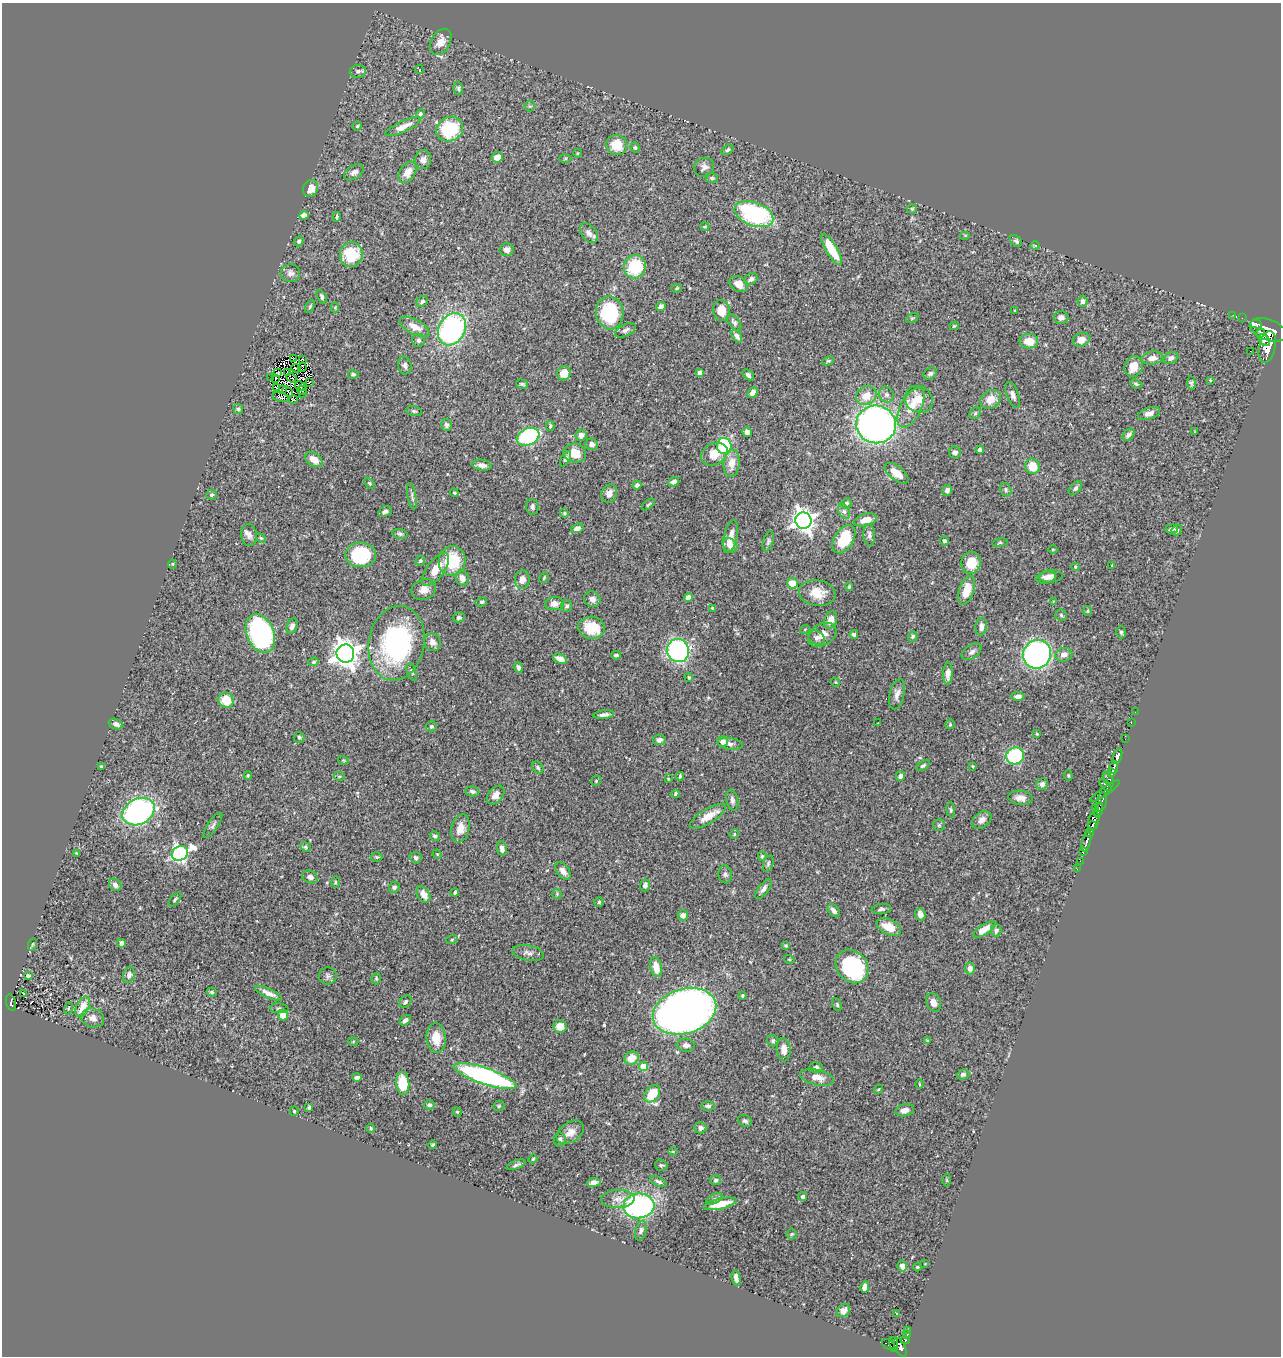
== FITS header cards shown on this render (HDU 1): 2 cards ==
NAXIS1  =                 1279
NAXIS2  =                 1354

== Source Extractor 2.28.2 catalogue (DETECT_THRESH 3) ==
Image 1279 x 1354 px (HDU 1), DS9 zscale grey, 1 PNG px = 1 image px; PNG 1283 x 1358 px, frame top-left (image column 1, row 1354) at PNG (2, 3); each listed source drawn as its Kron ellipse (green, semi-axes under 4 px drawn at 4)
Background 0.453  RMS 0.024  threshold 0.0733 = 3 sigma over >= 5 px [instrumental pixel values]
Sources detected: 397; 5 with non-positive FLUX_AUTO (blend fragments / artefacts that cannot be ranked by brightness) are neither listed nor drawn; the other 392 listed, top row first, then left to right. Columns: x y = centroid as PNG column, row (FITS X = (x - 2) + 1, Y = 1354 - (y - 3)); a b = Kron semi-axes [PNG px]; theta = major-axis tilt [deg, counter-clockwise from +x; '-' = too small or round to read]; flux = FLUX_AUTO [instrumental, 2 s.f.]
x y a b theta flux
441 42 14 9 60 17
419 70 4 3 - 5.2
358 71 8 6 9 5.4
458 88 6 4 -75 2.8
530 106 5 5 - 2.1
420 114 5 4 - 2.5
357 126 5 4 - 2.1
403 127 19 5 25 15
450 129 14 12 28 97
617 145 10 10 - 36
635 148 5 4 - 2.3
727 150 6 4 32 3.4
578 153 4 3 - 1.3
497 157 6 5 - 17
565 158 6 4 2 2
423 160 9 8 - 8.8
704 167 10 9 - 7
354 172 11 6 34 7.1
407 172 12 7 56 16
712 178 6 5 - 2.9
310 188 8 7 - 19
912 209 5 5 - 2
754 214 20 11 -21 200
304 215 5 4 - 8
337 217 4 2 - 2.6
705 227 4 3 - 2.1
589 233 11 7 -51 9.1
965 235 5 4 - 1.7
299 241 5 4 - 3.1
1016 241 7 5 -46 3.3
1035 245 5 3 - 1.6
831 249 18 5 -59 42
506 250 7 6 - 7.2
351 255 12 11 - 63
635 267 12 11 - 74
290 273 10 9 - 7.1
751 279 7 5 34 5.3
739 284 9 7 -36 14
677 288 5 4 - 2.5
322 297 7 4 -63 4.3
422 301 6 5 - 3.8
1083 301 5 5 - 5.4
310 307 7 4 64 2.2
335 307 5 4 - 1.8
661 307 4 4 - 6.6
721 310 10 8 -83 23
1015 311 3 3 - 2.8
610 313 16 13 -82 110
1233 315 2 2 - 6.9
912 318 7 2 33 1.5
1061 318 7 6 - 7.3
1242 318 2 2 - 6.4
734 322 10 5 -53 4.1
1256 324 6 4 -17 270
954 326 5 2 - 1.7
415 327 16 7 -28 17
452 329 17 13 61 310
625 330 11 5 27 5.7
1268 330 19 10 -20 2200
1261 333 4 3 - 220
737 336 7 4 -57 5.3
418 340 6 6 - 4.5
1081 340 8 6 19 17
1264 340 7 4 -48 460
1029 341 9 7 -1 23
1267 347 16 8 78 1900
1250 351 2 2 - 1.3
1152 358 11 6 8 9.9
1171 358 8 5 27 6.1
293 359 3 2 - 2.2
302 359 3 2 - 1.5
828 361 6 4 27 1.8
405 365 9 6 -76 5
1134 366 11 9 68 21
302 367 5 3 - 1.2
296 368 5 2 - 2.3
278 373 2 2 - 1.6
287 373 2 2 - 0.16
564 373 7 6 - 20
700 373 4 4 - 6
930 373 7 5 32 4
353 374 5 4 - 3.1
748 375 6 4 -44 4.9
270 378 4 2 - 1
276 378 3 2 - 1.7
291 378 5 2 - 1.7
1210 380 4 2 - 1.1
310 382 4 3 - 4
1191 383 7 4 -85 2.9
522 384 6 3 -15 2.3
1136 384 6 4 -22 2.4
300 386 5 2 - 0.49
276 388 4 2 - 1.8
282 389 2 2 - 1.1
302 390 5 2 - 2
288 391 6 2 -42 1.6
753 393 6 4 48 10
302 394 2 2 - 0.97
886 395 8 7 - 5.6
1013 395 13 6 -70 6.9
866 396 10 9 - 23
281 397 8 5 -12 4.1
919 399 15 13 -36 25
991 399 10 8 32 19
293 400 4 4 - 3.8
911 408 22 10 63 27
238 409 5 5 - 2.7
414 411 8 4 -14 3.2
975 413 6 5 - 2.7
1149 414 11 6 17 9.5
876 424 20 19 - 670
446 425 6 5 - 4.5
550 426 5 3 - 2.2
747 432 5 4 - 7.2
1194 432 4 2 - 1.1
581 435 5 5 - 9.6
1128 435 7 5 46 5.8
528 437 12 8 23 190
592 444 6 5 - 5.9
724 446 8 7 - 160
980 450 4 4 - 5.6
955 452 6 6 - 5.7
575 453 11 9 -16 24
714 454 14 10 27 25
314 459 9 6 -37 17
566 459 8 4 62 3.6
732 463 13 8 84 21
482 465 9 5 -10 8.4
1032 466 8 7 - 28
897 473 14 7 -39 21
674 482 6 4 18 5.5
369 483 6 4 -49 2.1
637 485 4 4 - 4.4
1075 488 8 5 46 3.9
947 490 5 5 - 4.8
1006 490 7 5 -63 3.6
454 493 4 4 - 1.8
609 494 9 7 66 9.3
211 495 5 5 - 2.6
412 496 13 4 -80 3.9
846 503 5 4 - 3.1
648 504 7 4 41 2.1
532 507 8 6 -83 4.5
844 511 8 5 -63 4.5
385 512 7 5 26 4.6
564 513 4 4 - 1.7
866 520 11 6 15 17
803 521 8 8 - 1100
577 528 6 4 17 6.2
1172 529 6 4 4 5.2
1177 530 5 5 - 3.5
400 534 8 5 -9 3.4
249 535 11 8 -82 7.9
869 535 11 5 -86 5.7
731 536 17 6 77 15
261 538 6 3 -43 1.7
844 539 15 9 58 65
768 541 10 5 74 4
944 541 4 4 - 4.1
1000 543 8 4 8 2.3
730 545 8 6 -40 12
1053 549 4 3 - 1.6
361 555 15 12 0 130
420 561 5 4 - 2.1
452 561 15 13 78 61
971 563 11 9 85 27
172 564 4 4 - 1.6
1112 565 4 2 - 1.1
1075 567 4 3 - 2.1
436 569 19 8 54 23
1051 576 12 6 4 8.7
1046 577 10 6 13 6.6
462 578 8 6 -68 11
544 578 5 3 - 1.9
522 580 9 7 86 11
793 583 6 5 - 30
849 587 4 3 - 2.1
424 589 12 10 21 16
967 590 15 7 72 31
817 593 18 13 -7 30
688 597 4 4 - 13
592 599 8 7 - 8.1
1053 601 2 2 - 0.87
481 602 6 4 14 2.6
554 604 9 6 3 12
567 606 6 5 - 3.6
712 608 3 3 - 1.3
1088 611 5 3 - 1.7
1061 615 6 5 - 3.1
459 617 6 5 - 3.5
831 620 9 6 69 13
292 626 8 5 66 6.6
981 627 9 6 85 8.1
592 628 13 11 -6 50
805 629 5 3 - 1.3
1121 632 6 4 -75 3.2
260 633 20 13 -68 250
854 634 4 4 - 3.8
822 635 15 10 30 16
913 636 5 4 - 2.7
817 638 9 6 -32 6.2
432 642 9 8 - 10
396 643 37 28 80 250
678 651 12 11 - 300
972 652 11 6 35 6.1
345 654 9 9 - 1700
1037 654 14 14 - 390
616 655 4 3 - 2.8
1064 655 8 6 17 8.7
560 659 7 4 -22 11
313 662 5 4 - 2.3
518 667 5 4 - 4.5
412 672 9 4 -71 3.3
948 674 11 5 87 9.3
689 677 5 4 - 1.9
835 682 4 3 - 1.2
897 694 15 7 77 10
1018 696 7 4 -2 6.8
226 700 8 7 - 35
1135 712 2 2 - 3.7
604 715 10 4 6 6.1
878 723 3 2 - 2.5
1131 723 2 2 - 6.9
116 724 7 5 -21 5.9
950 724 5 4 - 1.8
431 726 5 5 - 2.4
1037 734 3 3 - 1.5
299 737 5 5 - 2.7
1125 739 2 2 - 2.1
659 740 6 5 - 5.6
723 742 5 5 - 11
730 744 13 5 -7 6.2
1015 756 9 8 - 130
1117 756 8 4 72 480
343 760 5 3 - 1.4
923 766 7 4 36 2.8
973 766 4 4 - 1.6
101 767 3 3 - 2.2
1114 767 6 3 79 350
538 768 6 5 - 2.9
1112 773 4 3 - 160
248 775 4 3 - 1.7
1068 775 5 4 - 2
339 776 5 3 - 1.5
680 776 4 3 - 2.5
900 776 5 4 - 6.3
668 779 3 2 - 1.2
1109 779 8 4 -65 62
596 781 5 4 - 2.1
1042 784 6 5 - 6.1
1106 785 7 4 -46 98
472 791 7 5 -11 4.8
1105 791 18 3 34 88
675 794 4 3 - 3.9
496 795 11 7 49 13
1020 798 12 7 -6 10
732 800 11 6 -79 5.2
1101 802 10 5 74 180
1095 808 4 2 - 53
951 810 7 4 -83 2.4
1098 810 7 3 76 160
138 812 17 13 27 380
708 816 20 7 31 22
982 820 11 7 36 9.1
1094 821 9 5 77 820
213 825 15 5 56 5
939 825 6 6 - 3
1093 825 4 3 - 210
460 828 14 9 75 15
1090 833 4 3 - 64
734 834 5 4 - 1.9
435 836 5 4 - 3
1086 842 10 3 76 440
305 847 6 4 -22 2.3
502 849 7 5 -80 8.3
1083 852 3 3 - 70
76 853 4 3 - 1.2
180 853 8 7 - 430
437 854 5 4 - 1.5
762 856 4 4 - 2.1
377 857 6 5 - 2.3
416 857 6 5 - 3.4
1080 861 2 2 - 39
768 863 8 5 73 3.3
1077 869 2 2 - 10
563 871 10 6 -53 8.5
725 874 9 7 -82 4.8
310 877 8 6 -22 6.5
336 882 6 3 -90 2.1
115 885 7 5 -45 6.2
645 885 6 5 - 5.3
394 887 6 5 - 3.2
764 889 12 5 53 6.3
455 892 4 3 - 3.2
423 894 9 6 -56 15
557 894 5 5 - 2
175 899 8 4 49 2.8
599 902 5 4 - 2.2
881 909 9 5 6 4.3
834 911 7 5 -48 7.2
920 914 6 5 - 9.2
683 915 5 5 - 9.9
889 927 13 7 -27 25
984 929 13 5 33 19
996 930 6 5 - 4.8
452 939 6 3 20 2.2
121 943 4 4 - 8.8
33 944 6 4 70 2.1
786 946 4 4 - 2
528 953 16 7 -10 8.4
789 959 5 3 - 1.5
852 966 18 15 -48 150
656 967 10 5 -80 21
970 968 6 5 - 7.3
129 975 8 5 75 6.7
28 976 3 3 - 2.1
328 976 9 8 - 4.9
376 978 6 4 73 2.3
212 992 5 4 - 2.4
268 993 14 4 -24 11
24 994 3 2 - 1.6
742 995 3 3 - 2
405 1002 7 5 47 3.4
933 1002 10 7 -66 11
11 1003 8 5 -74 150
837 1005 7 4 -65 2.4
83 1007 11 6 64 21
68 1008 6 4 71 2.2
279 1008 9 5 -4 3.2
684 1011 32 22 18 1100
283 1015 5 5 - 24
93 1018 12 9 -18 9.7
405 1020 6 4 38 5.9
560 1026 6 6 - 18
436 1038 15 9 -84 28
927 1040 4 2 - 1.3
353 1041 5 3 - 1.5
773 1041 6 5 - 2.9
686 1045 9 6 -5 6.9
784 1050 11 7 -86 13
632 1058 7 6 - 22
643 1067 4 4 - 39
816 1067 7 5 3 4.1
963 1075 6 5 - 4.2
485 1076 32 8 -18 380
357 1077 5 3 - 4.7
817 1077 17 7 -12 17
403 1083 11 6 -84 53
920 1084 5 3 - 1.5
879 1089 5 3 - 1.5
652 1094 10 7 53 39
429 1105 5 4 - 3.7
499 1106 6 4 24 2.6
708 1106 7 5 -2 3.6
309 1107 4 3 - 3.1
905 1110 9 6 12 9.5
294 1111 4 4 - 1.9
457 1112 5 4 - 1.7
745 1121 7 5 -28 3.7
371 1128 4 3 - 2.2
700 1128 6 5 - 6.2
570 1132 15 9 33 15
560 1140 7 6 - 6.1
433 1145 4 3 - 2.2
673 1151 5 3 - 1.5
533 1159 4 3 - 1.8
516 1165 10 3 22 3.8
661 1165 6 5 - 2.5
716 1180 5 5 - 4
946 1180 6 4 -89 2
594 1182 7 4 8 6.9
659 1182 9 4 -27 4.1
803 1197 4 4 - 6
618 1199 17 9 2 13
714 1199 9 4 26 4
720 1204 17 5 12 34
639 1206 15 12 4 310
641 1231 10 5 76 5.1
792 1234 5 5 - 2.2
925 1264 2 2 - 0.93
902 1266 5 4 - 7.3
917 1267 4 3 - 1.6
736 1278 8 4 -80 8.2
865 1287 6 4 79 7.7
843 1311 7 5 43 10
897 1314 4 3 - 1.8
908 1331 4 3 - 31
907 1335 3 3 - 32
905 1340 4 4 - 73
894 1344 7 4 -85 99
889 1345 7 4 -29 38
900 1347 10 5 -63 330
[5 non-positive-flux detections neither listed nor drawn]